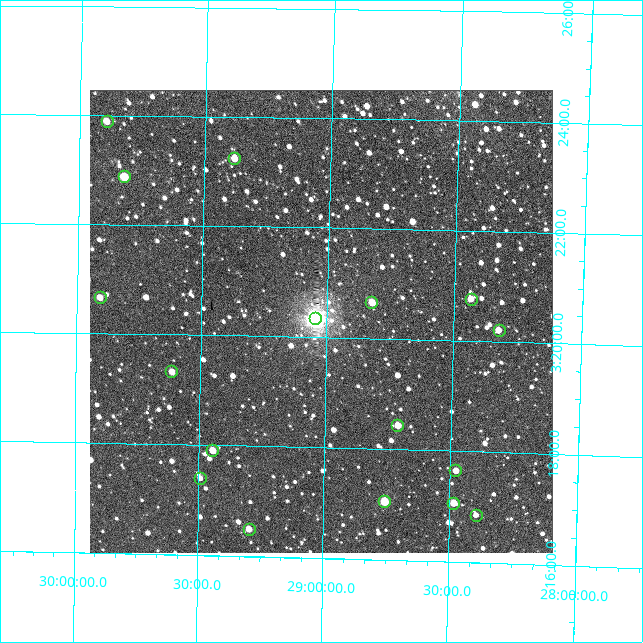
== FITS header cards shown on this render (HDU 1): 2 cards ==
NAXIS1  =                  463 / length of data axis 1
NAXIS2  =                  463 / length of data axis 2

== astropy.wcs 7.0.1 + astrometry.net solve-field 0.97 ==
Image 463 x 463 px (HDU 1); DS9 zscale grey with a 90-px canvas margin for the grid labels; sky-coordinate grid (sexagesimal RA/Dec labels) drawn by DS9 from the SOLVED WCS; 17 Tycho-2 reference stars matched to detected sources circled (green)
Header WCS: RA---TAN/DEC--TAN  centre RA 03:15:34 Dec +30:22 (48.89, +30.37 deg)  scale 14.3 arcsec/px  FOV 110.5' x 110.5'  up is +91 deg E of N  parity flipped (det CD > 0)
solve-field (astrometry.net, Tycho-2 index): SOLVED blind (the header's WCS was not the basis of the solution)
Solved WCS: RA---TAN-SIP/DEC--TAN-SIP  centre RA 03:20:18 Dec +29:01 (50.07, +29.02 deg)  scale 14.3 arcsec/px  FOV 110.1' x 110.5'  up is +89 deg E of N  parity flipped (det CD > 0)
** header WCS and blind solve DISAGREE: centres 102' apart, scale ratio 0.996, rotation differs -3 deg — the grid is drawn from the SOLVED WCS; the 'Header WCS' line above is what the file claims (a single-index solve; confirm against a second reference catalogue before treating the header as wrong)
Tycho-2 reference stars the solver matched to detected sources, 17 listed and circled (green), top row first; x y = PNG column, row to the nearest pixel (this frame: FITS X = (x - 90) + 1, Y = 463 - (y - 90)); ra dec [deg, ICRS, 3 dp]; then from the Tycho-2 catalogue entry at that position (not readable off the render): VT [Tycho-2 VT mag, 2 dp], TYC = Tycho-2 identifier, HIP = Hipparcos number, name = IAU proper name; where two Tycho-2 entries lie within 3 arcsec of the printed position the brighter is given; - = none
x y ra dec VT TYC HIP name
107 121 50.972 +29.892 9.28 1809-573-1 - -
234 158 50.809 +29.383 9.23 1809-341-1 - -
124 176 50.719 +29.818 8.80 1809-1350-1 15746 -
100 297 50.164 +29.908 9.70 1796-679-1 - -
471 299 50.190 +28.435 9.03 1796-921-1 - -
371 302 50.165 +28.827 8.49 1796-1082-1 15576 -
315 318 50.085 +29.048 4.64 1796-1306-1 15549 -
499 330 50.052 +28.323 9.01 1796-1156-1 - -
171 371 49.831 +29.616 9.64 1796-346-1 - -
397 425 49.612 +28.714 8.68 1796-1192-1 15393 -
212 450 49.476 +29.447 8.88 1796-771-1 15348 -
455 470 49.413 +28.479 9.27 1796-842-1 - -
200 478 49.350 +29.494 10.24 1796-337-1 - -
384 501 49.265 +28.759 7.38 1796-703-1 15274 -
453 503 49.266 +28.484 8.47 1796-759-1 15276 -
476 515 49.215 +28.395 10.08 1796-1021-1 - -
249 529 49.123 +29.295 8.96 1796-94-1 - -